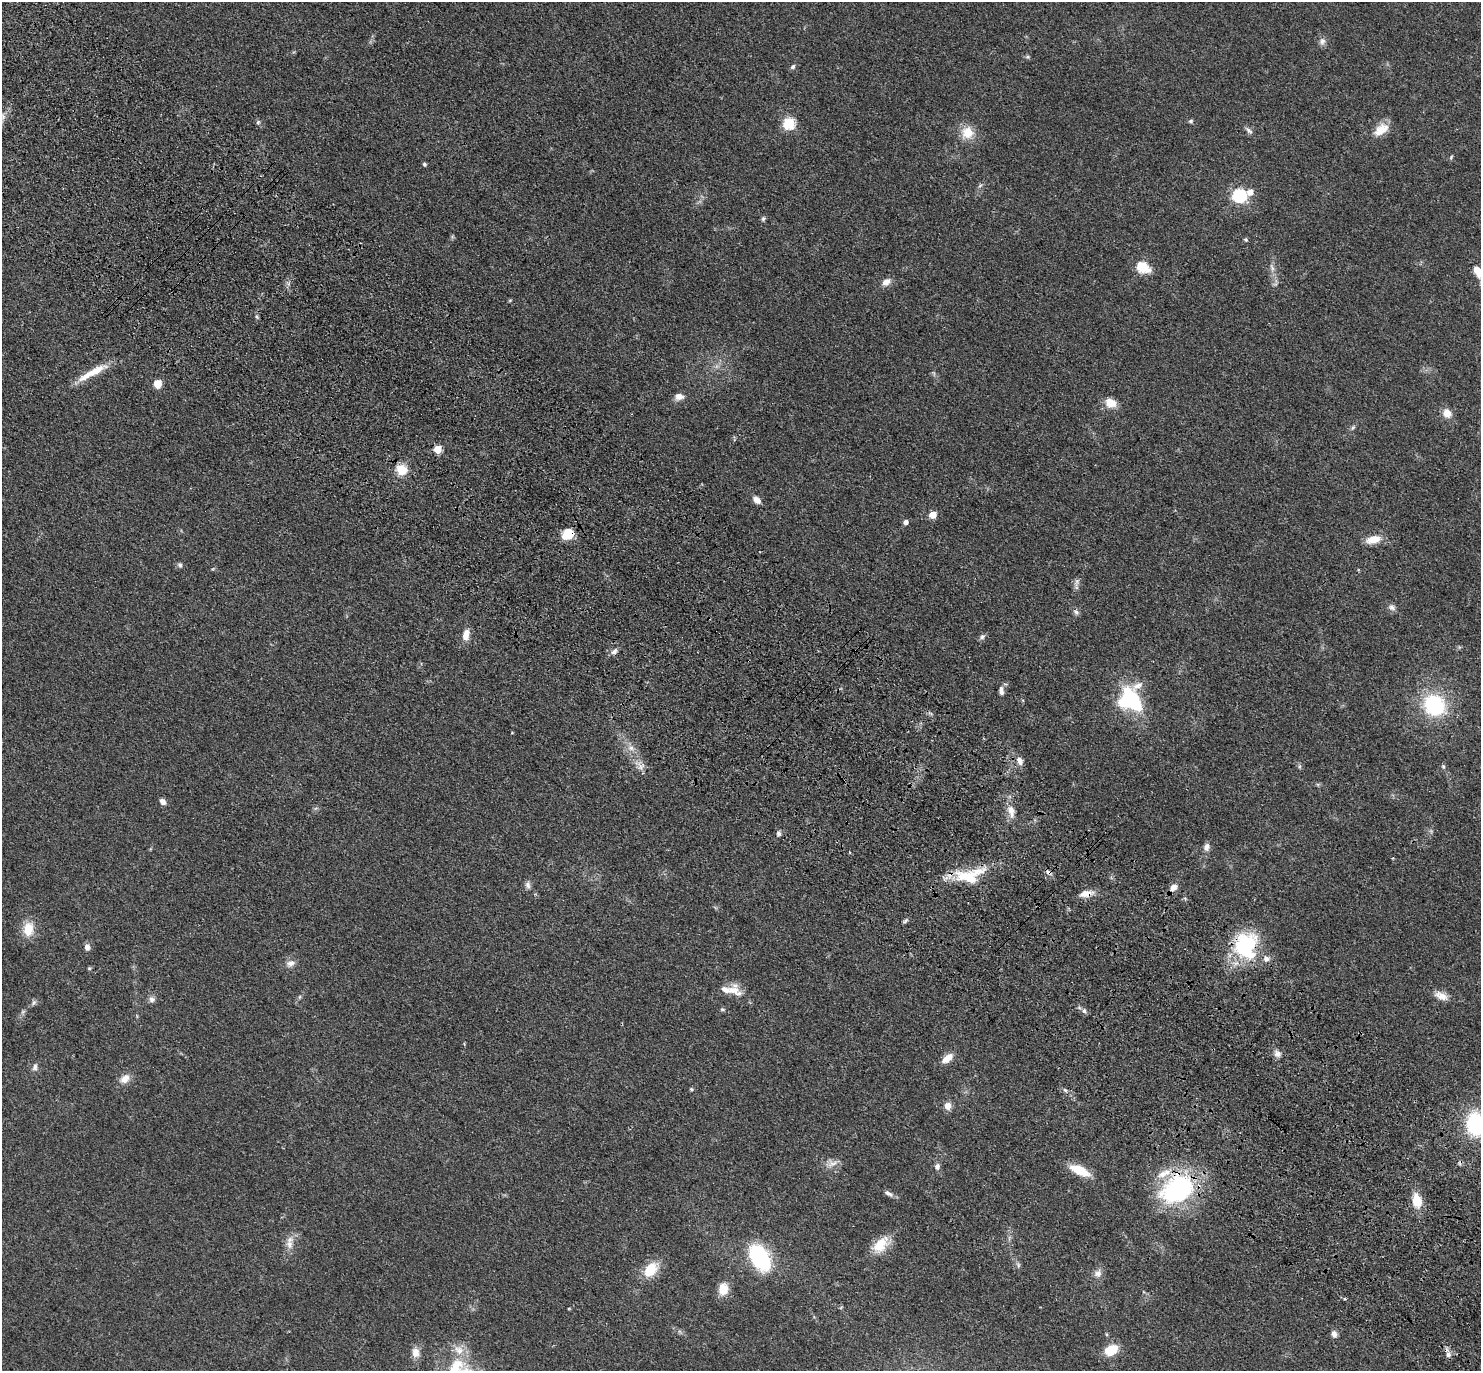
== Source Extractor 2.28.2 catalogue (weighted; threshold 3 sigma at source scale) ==
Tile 6 of 4 x 4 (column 2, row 2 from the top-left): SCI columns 1568-3046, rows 2985-4353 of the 6091 x 6109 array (HDU 1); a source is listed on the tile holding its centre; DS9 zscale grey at full resolution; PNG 1483 x 1373 px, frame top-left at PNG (2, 2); no overlay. Shown black and unused: <1% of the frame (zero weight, under 3 of 4 exposures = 6% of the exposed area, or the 3 px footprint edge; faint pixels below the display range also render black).
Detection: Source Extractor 2.28.2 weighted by HDU 2 'WHT'; one run over the whole footprint, this tile lists its part. Background 0.0386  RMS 0.0045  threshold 0.0203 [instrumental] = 3 sigma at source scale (4.5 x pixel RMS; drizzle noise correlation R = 1.50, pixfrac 1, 0.05/0.05 arcsec/px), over >= 5 px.
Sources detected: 112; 1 too faint to see at this stretch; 1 inside a brighter object's white glare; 1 cosmic-ray / hot-pixel residue — not listed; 7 inside a brighter listed object's ellipse — not listed separately; the other 102 listed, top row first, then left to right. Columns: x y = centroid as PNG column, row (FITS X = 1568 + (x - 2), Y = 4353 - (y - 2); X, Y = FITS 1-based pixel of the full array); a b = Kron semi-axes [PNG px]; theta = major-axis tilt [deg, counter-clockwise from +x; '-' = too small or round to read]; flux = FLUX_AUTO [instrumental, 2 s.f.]
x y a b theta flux
1322 41 11 8 74 2.1
1028 57 7 5 19 0.74
793 67 7 6 - 1.1
1191 121 6 5 - 0.82
258 122 7 6 - 0.87
789 123 6 6 - 42
1249 130 12 6 -45 1.6
1381 130 21 12 37 7.1
967 132 16 15 - 8.1
1451 157 7 4 65 0.64
424 164 5 4 - 0.79
980 185 8 5 53 0.99
1250 192 6 5 - 4.5
1239 195 6 6 - 90
763 219 7 5 70 0.9
1246 239 5 5 - 0.68
1142 267 7 6 - 38
1272 268 14 5 -74 2.2
1477 271 14 8 -61 7.2
886 282 11 8 31 3
1275 283 13 5 78 1.6
510 300 6 3 19 0.46
256 317 6 5 - 0.86
94 372 27 10 32 9
157 384 7 6 - 6.6
679 397 11 8 12 3.1
1111 403 12 9 -23 6.4
1447 413 10 9 - 4.6
1353 427 8 5 53 0.92
437 449 5 5 - 16
401 470 11 10 - 8.5
757 500 11 7 -43 2.9
933 515 5 5 - 9.3
905 522 5 5 - 2
568 534 9 7 34 16
1373 539 16 8 14 7.2
180 565 8 5 -60 0.98
1077 582 14 6 78 1.8
1392 607 10 8 -35 1.8
1076 612 9 7 -44 1.4
466 635 14 8 80 4.3
982 637 8 6 40 1.3
614 651 9 7 44 1.8
1001 691 11 6 -84 2.2
1132 700 23 13 -67 42
1434 705 24 21 -40 37
512 733 4 3 - 0.3
631 748 11 8 -17 3
1019 761 11 7 -68 2.7
640 765 19 11 -44 4.2
1299 766 7 4 89 0.72
1443 767 6 5 - 0.78
162 801 7 5 -43 2.4
1011 812 19 10 -79 4.8
779 833 7 6 - 1.2
1207 847 10 8 75 2.3
1393 858 4 3 - 0.37
1049 872 10 5 -35 1.5
969 876 39 18 13 20
528 885 11 7 -84 1.7
1174 887 10 8 41 2.8
1086 893 16 7 11 5
905 921 7 5 45 0.89
28 929 16 11 84 9.1
1245 946 35 26 57 35
87 947 7 6 - 2.3
290 963 12 8 21 2.7
89 968 5 4 - 0.53
733 990 26 10 -21 6.6
1441 996 19 9 -21 4.2
299 997 6 4 89 0.58
152 999 8 8 - 1.7
34 1003 9 6 51 1.2
722 1009 7 4 -6 0.73
1084 1011 6 5 - 1.2
1277 1054 10 9 - 2.2
947 1058 15 8 37 5.1
35 1067 11 6 75 1.7
125 1079 13 10 35 4.2
691 1089 5 5 - 0.6
1065 1090 7 5 -59 0.94
948 1106 9 8 - 3.4
1476 1124 23 18 -82 36
832 1163 17 11 8 3.6
937 1167 8 7 - 1.8
1079 1170 19 8 -25 13
1177 1189 42 31 32 62
888 1193 13 6 -27 1.9
1417 1200 15 9 -76 9.5
289 1244 13 9 -74 3.6
880 1245 25 15 41 9.9
760 1257 23 15 -62 48
1018 1265 10 5 -75 1.1
650 1270 17 12 51 12
1098 1273 11 10 - 2.7
723 1289 16 12 78 6.1
1106 1334 5 3 - 0.52
1334 1334 7 6 - 2.3
459 1350 16 13 -45 6
1111 1350 14 10 28 10
416 1353 14 11 -77 3.8
1448 1355 9 8 - 2.4
Overlapping masked pixels (flux is a lower limit): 6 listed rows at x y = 568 534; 1049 872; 1086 893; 1245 946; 1177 1189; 1448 1355
Isophote crosses this tile's border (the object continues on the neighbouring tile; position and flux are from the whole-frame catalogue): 2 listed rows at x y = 1477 271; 1476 1124